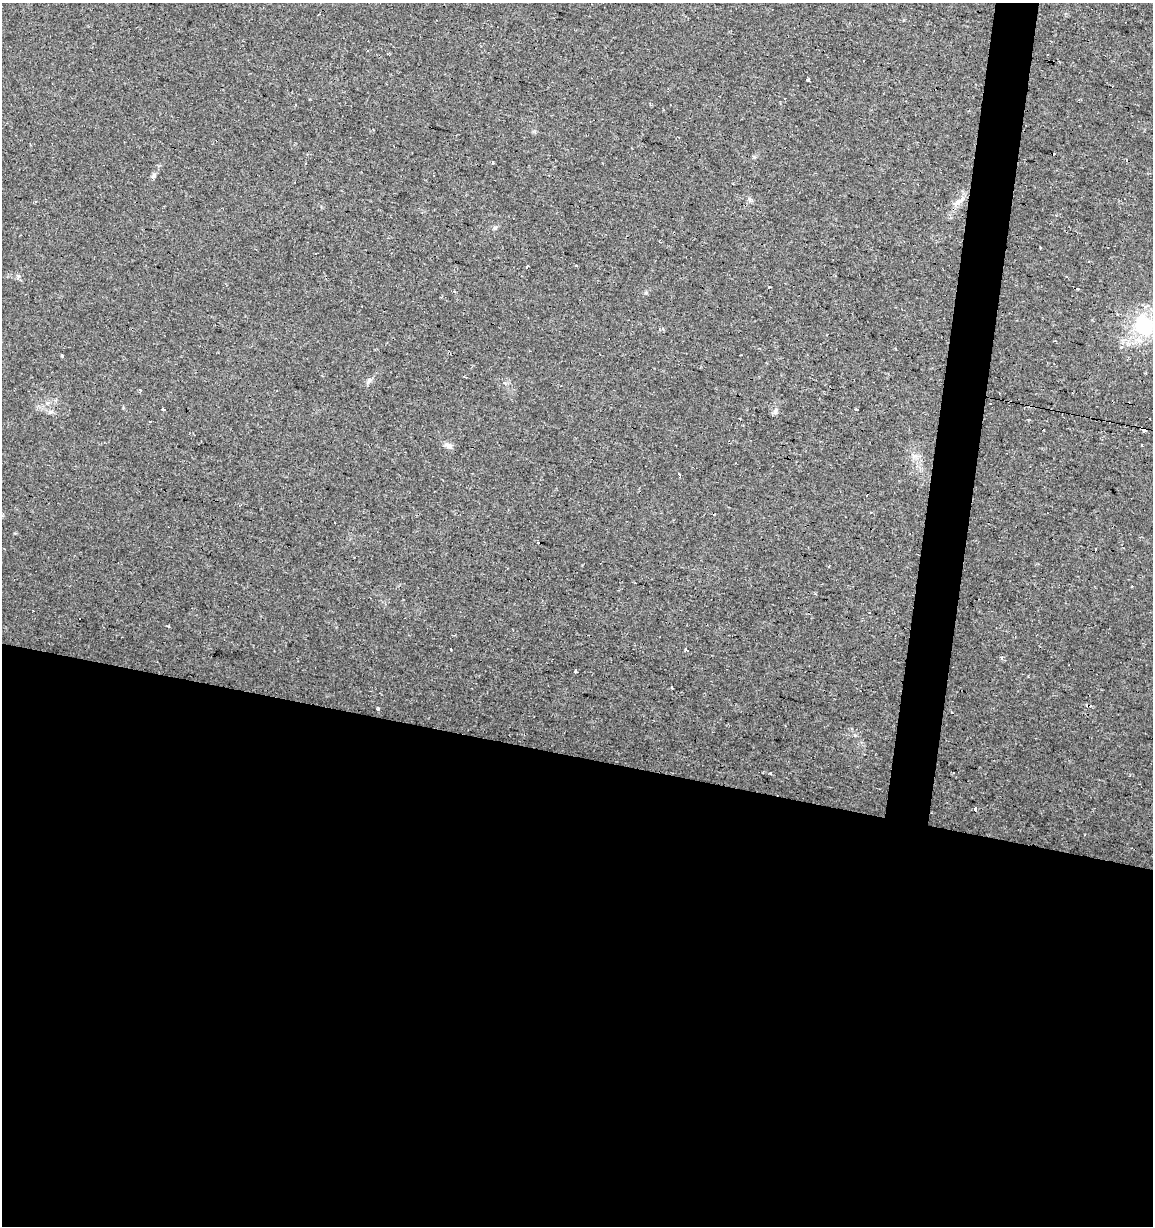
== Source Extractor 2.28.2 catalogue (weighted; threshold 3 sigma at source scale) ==
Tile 14 of 4 x 4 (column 2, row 4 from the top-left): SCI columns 1372-2522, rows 4-1227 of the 5104 x 4901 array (HDU 1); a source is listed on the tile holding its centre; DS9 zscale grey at full resolution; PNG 1155 x 1228 px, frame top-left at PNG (2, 3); no overlay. Shown black and unused: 41% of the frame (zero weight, under 2 of 3 exposures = <1% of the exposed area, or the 3 px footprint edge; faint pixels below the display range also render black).
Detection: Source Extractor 2.28.2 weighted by HDU 2 'WHT'; one run over the whole footprint, this tile lists its part. Background 0.0295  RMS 0.0034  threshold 0.0154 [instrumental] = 3 sigma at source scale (4.5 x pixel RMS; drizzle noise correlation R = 1.50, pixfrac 1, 0.0396/0.0396 arcsec/px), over >= 5 px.
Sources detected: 44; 17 cosmic-ray / hot-pixel residue — not listed; the other 27 listed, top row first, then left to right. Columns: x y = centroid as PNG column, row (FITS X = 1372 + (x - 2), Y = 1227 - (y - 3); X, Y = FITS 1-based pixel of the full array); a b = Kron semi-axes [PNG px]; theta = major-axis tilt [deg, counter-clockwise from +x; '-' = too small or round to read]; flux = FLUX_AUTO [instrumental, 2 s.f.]
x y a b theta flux
368 50 3 2 - 0.24
808 80 3 3 - 5.3
492 163 3 3 - 3.2
958 202 17 7 49 2.6
495 228 6 5 - 0.57
527 266 3 3 - 5
18 276 5 5 - 0.6
1078 289 4 2 - 0.31
1143 326 28 23 -63 21
61 356 3 3 - 6.7
369 381 9 3 45 0.76
990 403 3 2 - 0.3
163 409 3 3 - 4.2
775 411 8 6 77 0.91
150 422 2 2 - 0.32
1143 429 5 3 - 1.9
449 446 12 7 -23 1.4
1141 446 3 3 - 1
679 475 3 3 - 4.4
538 542 3 2 - 0.73
451 649 3 2 - 0.42
688 650 3 3 - 72
1001 658 4 4 - 0.48
575 672 3 3 - 1.7
671 688 3 3 - 0.9
377 709 3 3 - 1.7
975 808 3 3 - 2.9
Overlapping masked pixels (flux is a lower limit): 1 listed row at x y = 1143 429
Isophote crosses this tile's border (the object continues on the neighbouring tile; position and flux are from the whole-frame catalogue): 1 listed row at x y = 1143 326
Unlisted compact peaks at least as high as the median listed source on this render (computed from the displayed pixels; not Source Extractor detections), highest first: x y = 154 175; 168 626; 749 199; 646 293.